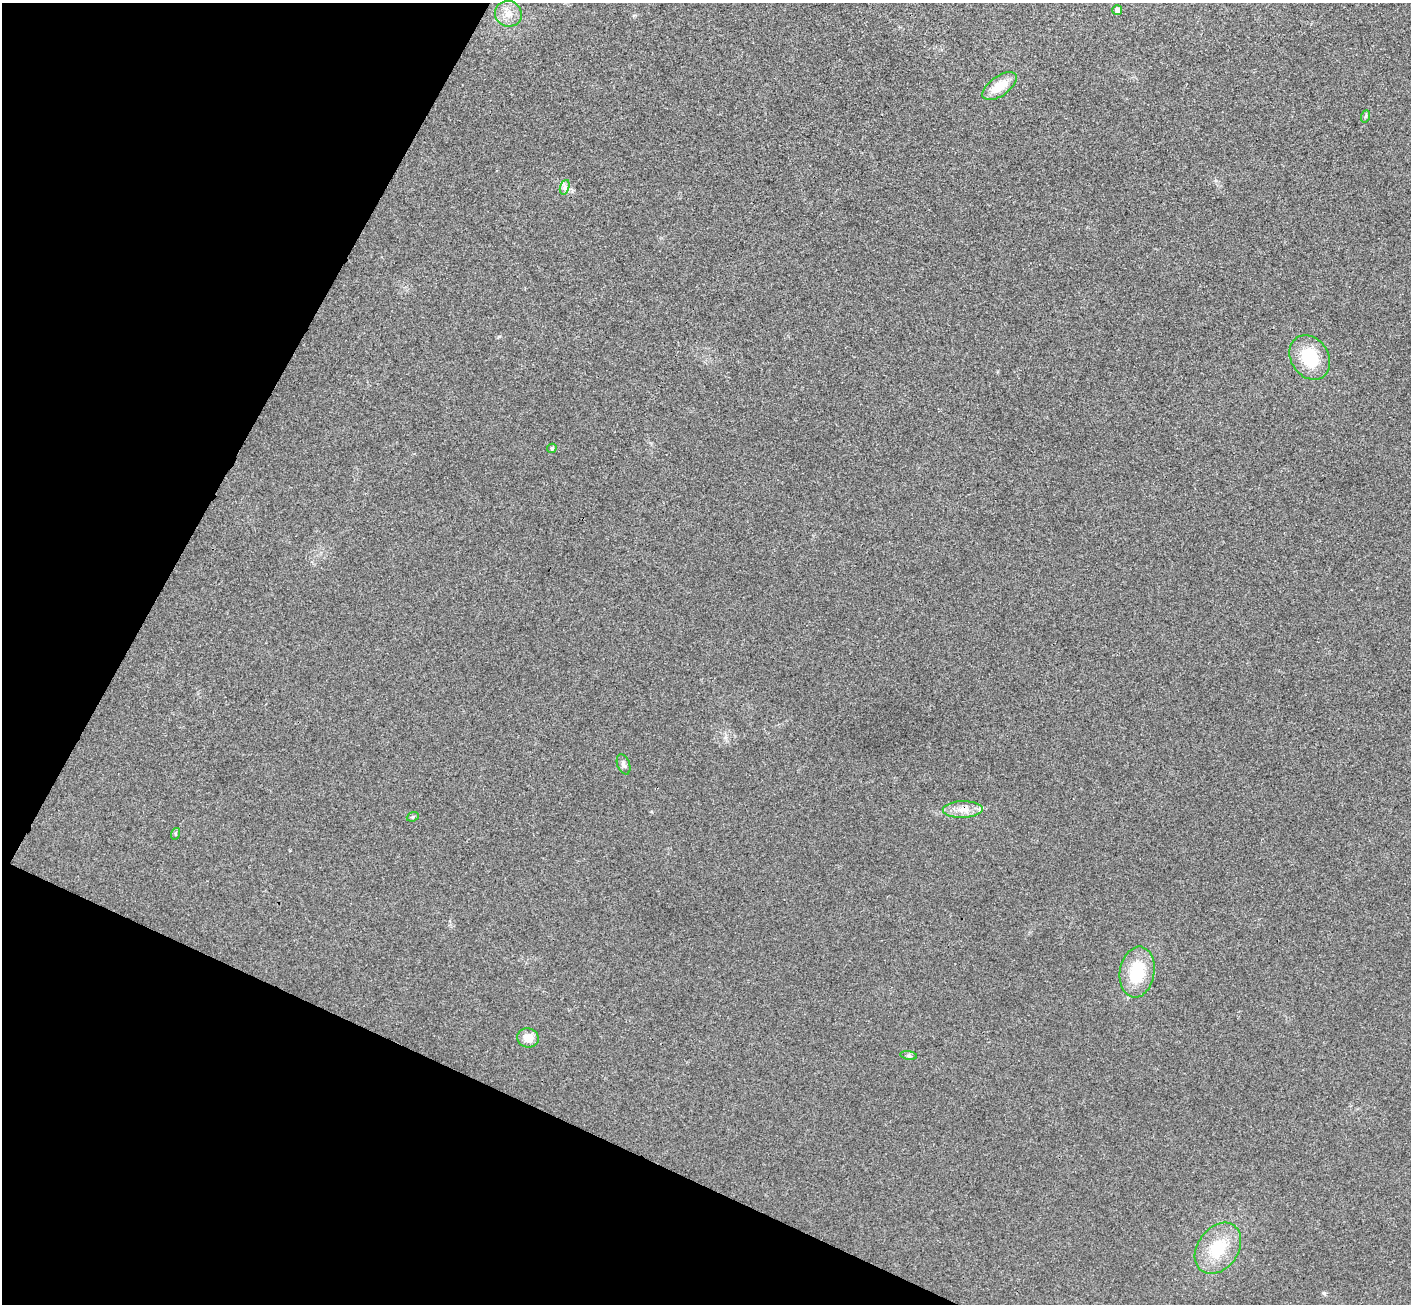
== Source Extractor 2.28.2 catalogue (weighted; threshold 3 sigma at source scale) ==
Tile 9 of 4 x 4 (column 1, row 3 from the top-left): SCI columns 34-1442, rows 1506-2807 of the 5707 x 5742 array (HDU 1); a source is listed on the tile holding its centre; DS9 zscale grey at full resolution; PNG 1413 x 1306 px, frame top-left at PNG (2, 3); each listed source drawn as its Kron ellipse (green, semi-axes under 4 px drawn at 4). Shown black and unused: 23% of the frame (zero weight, under 3 of 4 exposures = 6% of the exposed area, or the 3 px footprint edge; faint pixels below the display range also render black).
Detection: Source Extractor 2.28.2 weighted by HDU 2 'WHT'; one run over the whole footprint, this tile lists its part. Background 0.0358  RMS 0.0065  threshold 0.0291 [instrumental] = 3 sigma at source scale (4.5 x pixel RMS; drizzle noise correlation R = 1.50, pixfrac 1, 0.05/0.05 arcsec/px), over >= 5 px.
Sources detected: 15; all 15 listed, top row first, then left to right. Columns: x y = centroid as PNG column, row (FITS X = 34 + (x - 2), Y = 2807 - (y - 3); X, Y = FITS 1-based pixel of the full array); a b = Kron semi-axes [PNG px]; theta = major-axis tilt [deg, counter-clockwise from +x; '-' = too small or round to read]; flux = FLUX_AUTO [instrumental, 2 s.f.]
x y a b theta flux
1117 10 5 5 - 2.3
508 14 13 13 - 7.2
999 86 20 10 36 13
1366 116 6 4 71 0.92
565 187 7 4 71 1.8
1310 358 23 18 -57 26
552 448 5 4 - 1.1
624 764 11 6 -70 2
963 809 20 8 1 7.3
413 817 6 4 21 0.88
175 834 6 3 72 0.78
1137 972 25 17 81 29
528 1038 11 9 -18 7.3
909 1055 8 4 -9 1.3
1218 1248 28 20 54 27
Unlisted compact peaks at least as high as the median listed source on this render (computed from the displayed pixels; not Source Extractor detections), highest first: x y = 1324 1293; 499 336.